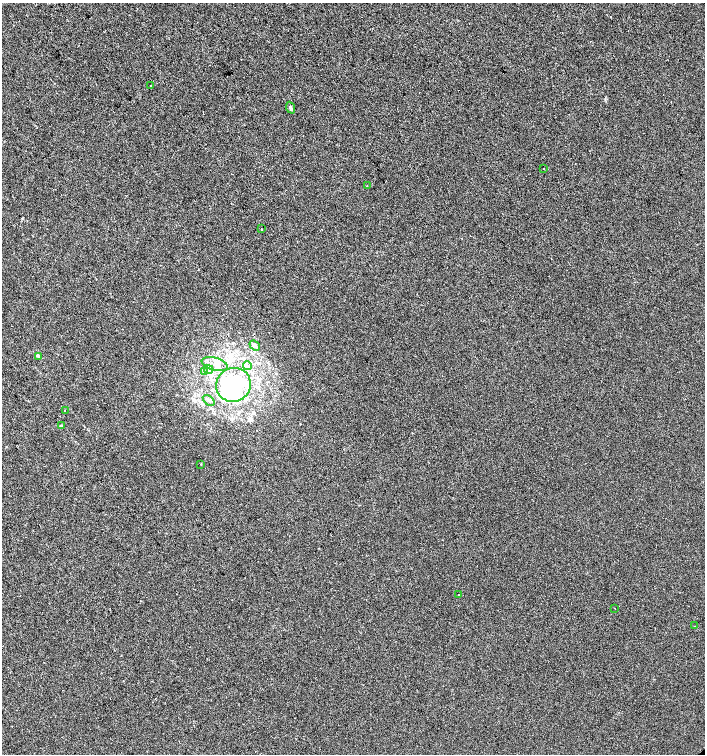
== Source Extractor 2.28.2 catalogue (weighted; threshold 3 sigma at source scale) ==
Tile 11 of 4 x 4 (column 3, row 3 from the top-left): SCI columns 3027-4432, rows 1505-3007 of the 5987 x 6019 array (HDU 1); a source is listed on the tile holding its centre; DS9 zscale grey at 2 x 2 block average (1 PNG px = mean of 2 x 2 image px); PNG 707 x 756 px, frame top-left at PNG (2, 3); each listed source drawn as its Kron ellipse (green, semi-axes under 4 px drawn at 4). Shown black and unused: <1% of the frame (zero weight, under 2 of 3 exposures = <1% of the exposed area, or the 3 px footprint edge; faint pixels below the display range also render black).
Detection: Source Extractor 2.28.2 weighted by HDU 2 'WHT'; one run over the whole footprint, this tile lists its part. Background -8.51e-04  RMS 0.0041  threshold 0.0186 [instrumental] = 3 sigma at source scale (4.5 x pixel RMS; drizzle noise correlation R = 1.50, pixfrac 1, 0.0396/0.0396 arcsec/px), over >= 5 px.
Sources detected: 24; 2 inside a brighter object's white glare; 1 cosmic-ray / hot-pixel residue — neither listed nor drawn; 1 coinciding with a brighter row at this scale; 1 inside a brighter listed object's ellipse — not listed separately; the other 19 listed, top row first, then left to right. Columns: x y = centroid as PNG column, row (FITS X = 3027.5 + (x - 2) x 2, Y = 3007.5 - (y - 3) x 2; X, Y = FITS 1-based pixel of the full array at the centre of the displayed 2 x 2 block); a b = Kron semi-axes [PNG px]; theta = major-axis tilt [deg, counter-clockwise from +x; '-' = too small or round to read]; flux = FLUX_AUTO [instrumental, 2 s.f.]
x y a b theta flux
150 85 2 2 - 1.1
290 108 6 3 -68 1.8
543 169 2 2 - 1.9
367 186 2 2 - 0.55
261 229 2 2 - 0.65
255 345 6 4 -38 2.9
39 356 4 3 - 1.3
215 364 13 6 -15 7.2
247 366 4 3 - 1.8
208 369 4 3 - 1.9
204 372 3 2 - 0.66
233 385 17 17 - 69
209 400 7 4 -39 2.3
65 411 2 2 - 0.94
61 426 4 2 - 0.6
201 464 2 2 - 0.78
458 595 2 2 - 0.35
615 608 2 2 - 0.4
694 626 2 2 - 0.32
Diffuse or blended objects may show on this block-average render without a row.